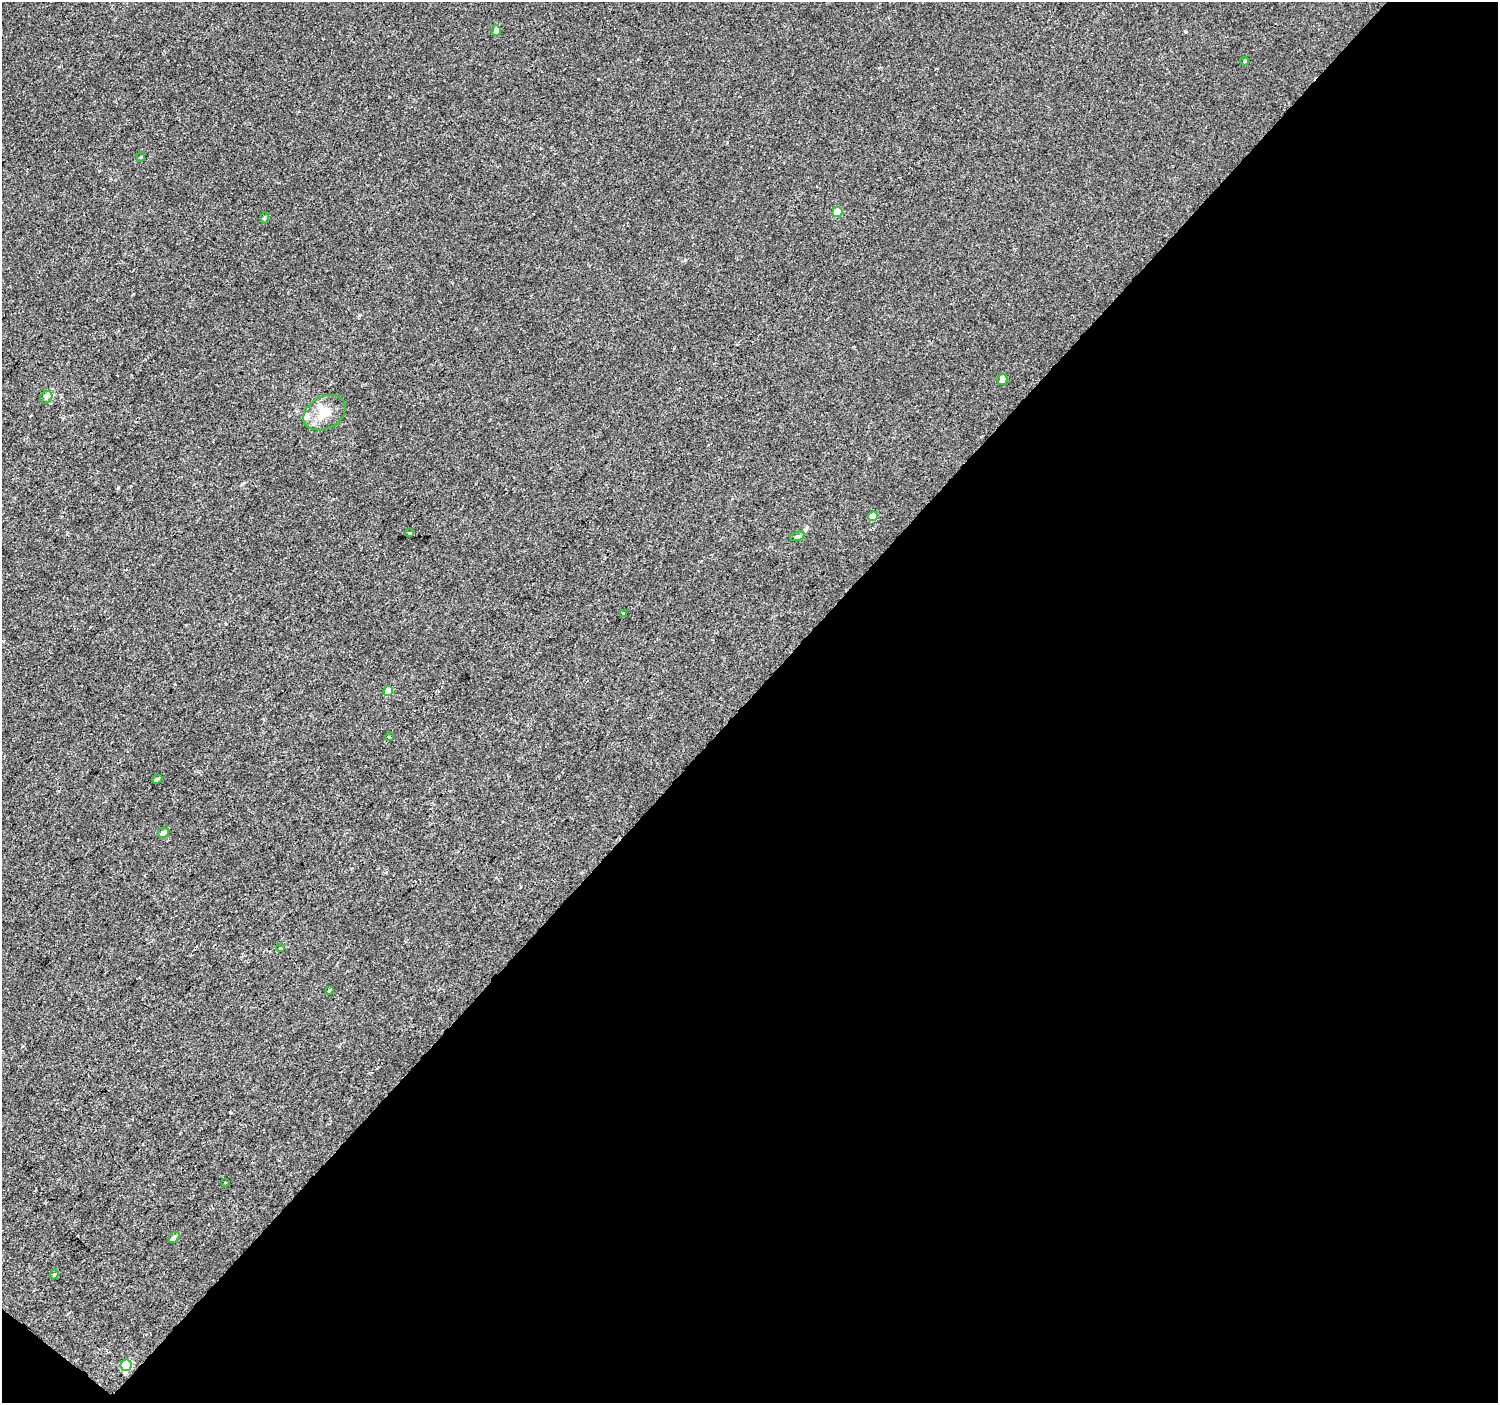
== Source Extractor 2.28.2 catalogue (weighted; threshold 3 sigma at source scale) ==
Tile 4 of 2 x 2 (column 2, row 2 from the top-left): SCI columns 1497-2992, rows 110-1510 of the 2992 x 3001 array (HDU 1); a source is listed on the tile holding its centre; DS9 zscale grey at full resolution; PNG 1500 x 1405 px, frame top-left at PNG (2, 2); each listed source drawn as its Kron ellipse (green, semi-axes under 4 px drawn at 4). Shown black and unused: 50% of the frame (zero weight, under 2 of 3 exposures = <1% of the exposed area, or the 3 px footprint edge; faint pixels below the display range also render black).
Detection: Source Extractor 2.28.2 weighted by HDU 2 'WHT'; one run over the whole footprint, this tile lists its part. Background -1.89e-04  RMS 0.0041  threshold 0.0183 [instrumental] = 3 sigma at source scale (4.5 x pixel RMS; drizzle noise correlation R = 1.50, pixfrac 1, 0.0396/0.0396 arcsec/px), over >= 5 px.
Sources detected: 26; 2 cosmic-ray / hot-pixel residue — neither listed nor drawn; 2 inside a brighter listed object's ellipse — not listed separately; the other 22 listed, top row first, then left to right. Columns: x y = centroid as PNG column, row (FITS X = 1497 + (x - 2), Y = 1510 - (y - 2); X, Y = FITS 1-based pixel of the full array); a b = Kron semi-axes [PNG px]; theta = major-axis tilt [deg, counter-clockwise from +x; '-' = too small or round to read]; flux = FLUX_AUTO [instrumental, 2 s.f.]
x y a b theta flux
496 31 5 4 - 1.8
1245 61 4 3 - 0.53
141 157 4 4 - 0.38
837 212 5 5 - 8.4
264 218 5 3 - 0.4
1002 379 5 5 - 3.1
46 397 7 5 45 0.95
325 413 22 16 29 8.3
873 516 5 4 - 6.7
409 533 3 3 - 1.1
797 536 7 4 19 0.74
623 613 4 3 - 1.5
388 691 5 4 - 6.2
389 737 3 3 - 6.2
157 779 5 4 - 0.79
163 833 5 4 - 2
280 948 3 3 - 0.35
329 990 4 3 - 0.84
225 1182 2 2 - 0.38
174 1237 6 4 44 1.4
54 1274 5 4 - 0.54
126 1365 6 5 - 20
Unlisted compact peaks at least as high as the median listed source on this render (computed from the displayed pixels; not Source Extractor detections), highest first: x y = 359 315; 685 260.